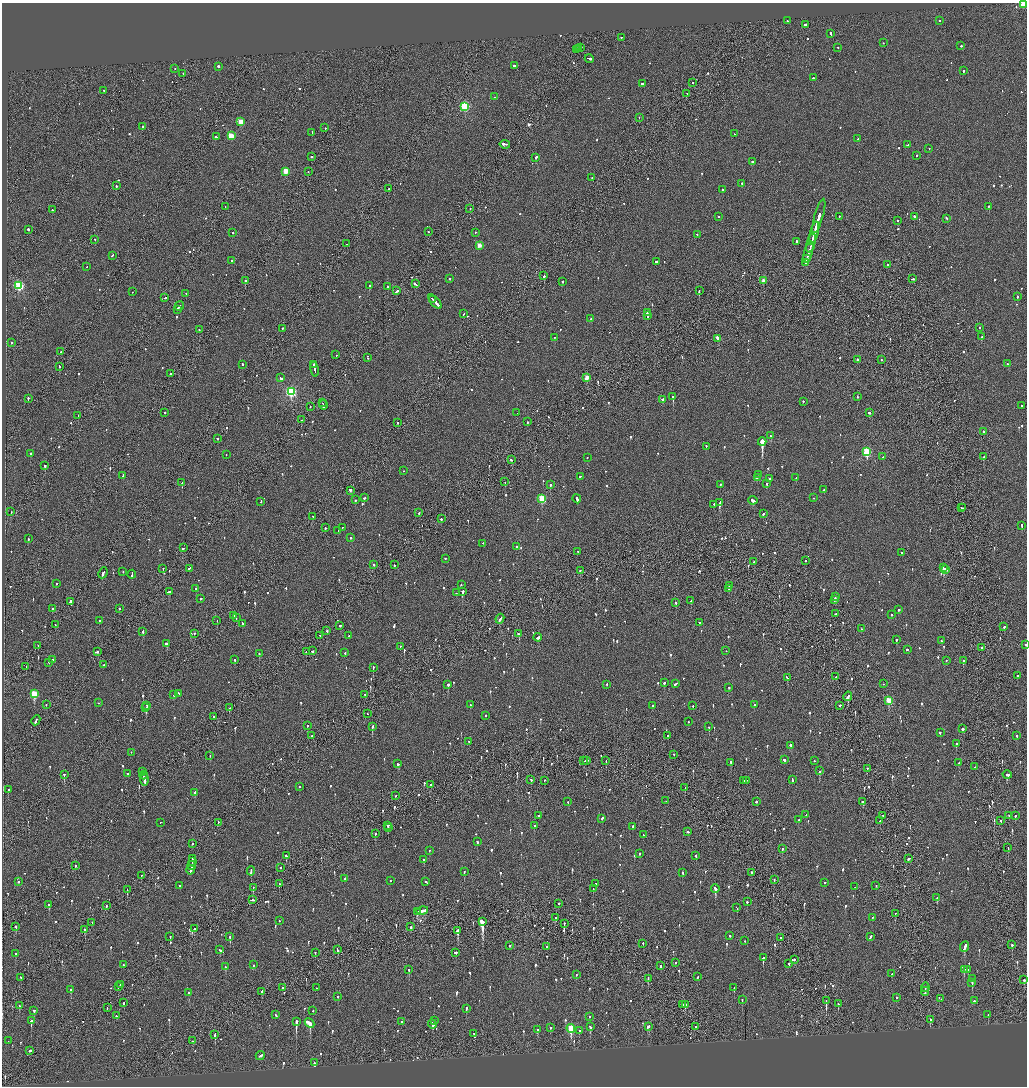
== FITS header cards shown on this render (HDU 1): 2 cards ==
NAXIS1  =                 2050
NAXIS2  =                 2168

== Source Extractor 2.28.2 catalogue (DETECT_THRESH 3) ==
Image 2050 x 2168 px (HDU 1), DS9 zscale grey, zoomed out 1/2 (1 PNG px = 2 x 2 image px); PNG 1029 x 1088 px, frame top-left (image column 2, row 2168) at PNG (2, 3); each listed source drawn as its Kron ellipse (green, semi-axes under 4 px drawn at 4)
Background -0.0663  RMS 0.062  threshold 0.185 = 3 sigma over >= 5 px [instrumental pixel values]
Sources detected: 1136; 49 cannot appear on this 1/2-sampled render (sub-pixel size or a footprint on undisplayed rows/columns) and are neither listed nor drawn; of the other 1087, the 500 brightest by FLUX_AUTO listed and drawn (587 fainter detections omitted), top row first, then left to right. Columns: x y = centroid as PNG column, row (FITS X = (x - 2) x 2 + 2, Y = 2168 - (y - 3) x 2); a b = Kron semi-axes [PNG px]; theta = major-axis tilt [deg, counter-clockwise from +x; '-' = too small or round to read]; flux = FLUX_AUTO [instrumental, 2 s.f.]
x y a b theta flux
1023 5 3 2 - 290
787 21 2 1 - 49
939 21 2 2 - 100
806 25 3 2 - 370
831 34 4 2 - 280
621 38 2 2 - 56
883 43 2 2 - 53
961 46 2 2 - 120
580 48 3 2 - 120
838 48 2 2 - 56
578 49 3 1 - 93
576 50 2 1 - 66
589 59 5 2 - 220
514 66 3 2 - 85
218 67 2 2 - 440
175 69 2 2 - 51
964 71 2 2 - 47
183 74 2 2 - 73
813 78 2 2 - 110
693 83 2 1 - 58
642 84 2 2 - 92
104 91 2 2 - 54
687 94 2 2 - 69
495 97 3 2 - 82
465 107 3 3 - 1200
639 118 2 2 - 62
241 122 3 3 - 310
142 127 2 2 - 110
325 128 2 2 - 73
312 133 2 2 - 59
734 134 2 2 - 48
231 136 3 3 - 400
216 137 2 2 - 110
858 139 2 1 - 73
505 145 5 2 - 450
907 145 3 2 - 96
929 149 2 2 - 54
917 156 2 2 - 94
311 157 2 2 - 410
536 158 3 2 - 120
753 162 3 2 - 130
286 172 3 3 - 330
308 172 2 1 - 99
592 178 2 2 - 89
742 184 2 2 - 88
116 186 2 1 - 190
389 189 2 1 - 79
723 190 2 2 - 59
225 207 2 1 - 52
989 207 2 1 - 240
470 209 2 1 - 120
52 210 2 2 - 180
819 216 18 2 74 630
719 217 2 2 - 50
839 217 2 2 - 98
914 217 2 2 - 260
946 219 3 2 - 100
898 221 2 2 - 59
28 230 2 2 - 300
428 232 2 2 - 45
233 233 2 2 - 95
475 233 2 1 - 45
814 234 12 2 75 600
697 235 2 2 - 65
95 240 2 2 - 93
797 242 3 2 - 130
811 243 10 1 76 620
347 244 2 1 - 260
479 246 3 3 - 190
808 252 10 2 76 570
112 256 2 2 - 53
807 259 3 1 - 180
232 261 2 2 - 53
656 262 2 2 - 98
806 263 3 2 - 370
887 265 2 2 - 58
87 267 2 2 - 47
544 276 2 2 - 240
449 279 2 2 - 100
913 279 3 2 - 130
245 281 2 2 - 160
763 281 2 2 - 120
562 282 2 2 - 66
415 284 4 2 - 200
19 286 3 3 - 1100
369 286 2 2 - 340
388 287 2 2 - 340
397 291 3 2 - 130
699 291 3 2 - 160
132 292 2 1 - 120
186 294 2 2 - 72
1017 297 2 2 - 89
165 298 3 2 - 81
433 300 4 1 - 200
435 302 9 2 -48 380
179 306 5 2 - 220
177 310 2 1 - 84
647 313 2 2 - 120
463 314 2 2 - 64
647 316 3 2 - 170
591 319 2 2 - 61
980 328 2 2 - 47
282 329 2 2 - 88
199 330 2 1 - 84
982 337 2 2 - 140
555 338 2 2 - 130
718 339 3 2 - 360
12 343 2 2 - 81
61 352 2 1 - 88
336 355 2 2 - 50
367 358 3 1 - 86
857 360 2 2 - 310
881 360 2 2 - 54
1007 364 2 2 - 50
242 365 2 2 - 77
314 365 2 2 - 110
59 366 3 2 - 75
314 370 7 2 -80 270
171 374 2 1 - 93
281 378 3 2 - 260
587 378 3 2 - 210
291 392 4 3 - 1700
673 397 2 2 - 610
857 397 2 2 - 77
28 399 3 2 - 91
662 400 2 2 - 140
803 402 2 2 - 120
322 403 2 1 - 82
323 406 5 2 - 200
1022 406 2 1 - 100
310 407 2 2 - 57
165 413 2 2 - 77
517 413 2 1 - 76
870 413 3 2 - 110
78 416 2 2 - 55
302 420 2 1 - 89
528 422 2 2 - 66
397 423 2 2 - 71
983 432 2 2 - 55
771 436 3 2 - 81
218 439 2 2 - 59
762 442 4 2 - 24000
706 447 2 2 - 82
867 452 3 3 - 900
30 454 2 2 - 100
226 455 2 1 - 54
883 457 2 1 - 66
983 457 2 2 - 210
587 458 2 2 - 60
511 460 3 2 - 83
45 466 2 2 - 280
404 471 2 2 - 52
759 475 2 2 - 52
123 476 4 2 - 67
580 477 3 2 - 74
757 478 3 2 - 100
796 478 2 2 - 270
769 479 2 2 - 52
505 482 2 1 - 96
182 483 2 1 - 84
766 484 2 2 - 230
550 485 2 2 - 230
720 485 2 2 - 75
824 490 2 2 - 52
350 491 3 2 - 270
364 498 3 2 - 91
814 498 2 2 - 49
542 499 3 3 - 570
577 499 4 2 - 290
355 500 2 2 - 160
753 501 4 2 - 440
261 502 2 2 - 71
720 503 3 2 - 410
714 505 2 2 - 45
961 508 2 2 - 79
963 508 2 1 - 49
11 512 2 2 - 53
419 513 2 2 - 94
763 514 2 2 - 84
313 517 3 2 - 94
441 519 2 2 - 200
1022 526 3 2 - 210
325 528 2 2 - 80
342 528 2 2 - 62
338 531 2 2 - 45
350 538 3 2 - 120
28 539 2 2 - 110
483 544 2 2 - 45
517 547 2 2 - 160
183 548 2 2 - 220
577 552 3 2 - 70
902 553 2 2 - 54
445 559 2 2 - 47
806 561 2 2 - 48
754 562 2 2 - 71
373 565 2 2 - 45
394 565 2 1 - 350
943 568 3 2 - 370
163 569 2 2 - 46
189 569 3 2 - 130
946 570 2 2 - 92
580 571 2 2 - 57
123 572 2 2 - 48
103 573 5 2 - 270
132 575 4 2 - 140
56 584 2 2 - 63
461 585 2 2 - 58
729 586 3 1 - 79
196 589 2 2 - 71
729 589 3 2 - 150
169 592 3 2 - 220
462 592 2 2 - 380
456 593 2 2 - 61
835 597 3 1 - 220
201 599 2 2 - 170
835 600 2 2 - 140
691 601 2 2 - 54
70 602 4 1 - 2500
676 603 2 2 - 100
53 609 2 2 - 84
119 609 2 2 - 51
898 610 2 2 - 230
835 614 2 2 - 54
891 615 2 2 - 130
234 616 2 2 - 140
236 618 2 2 - 46
500 619 5 2 - 180
99 621 2 2 - 91
217 621 2 1 - 150
699 623 2 2 - 63
242 624 3 2 - 63
55 625 2 1 - 50
340 626 2 2 - 110
1004 627 2 2 - 200
861 629 2 2 - 49
327 631 2 1 - 320
143 632 3 2 - 160
194 634 2 2 - 47
519 634 3 2 - 97
320 636 2 2 - 100
349 636 2 2 - 58
538 638 4 2 - 130
896 640 2 2 - 69
941 641 2 2 - 53
167 644 3 2 - 640
1026 645 2 1 - 55
38 646 2 2 - 47
400 647 2 2 - 65
981 648 2 1 - 47
907 650 3 2 - 120
312 651 2 2 - 87
726 651 2 1 - 55
98 652 2 2 - 71
306 652 2 2 - 65
345 653 2 2 - 68
259 654 2 2 - 100
53 660 2 2 - 95
235 660 2 2 - 69
946 661 2 2 - 59
963 661 2 2 - 190
49 663 2 2 - 49
104 665 2 2 - 47
26 667 2 1 - 100
373 668 2 2 - 130
1017 676 2 2 - 71
836 677 2 2 - 60
787 678 4 2 - 110
664 683 2 2 - 63
675 684 4 2 - 180
884 684 2 1 - 49
448 685 2 2 - 240
607 685 2 2 - 92
729 688 2 2 - 73
34 694 3 3 - 560
179 694 4 2 - 150
174 695 2 2 - 120
365 695 2 1 - 73
848 697 5 2 - 330
889 701 3 3 - 410
99 703 2 2 - 62
46 705 2 2 - 60
470 705 2 2 - 78
754 705 2 2 - 47
147 706 2 1 - 57
652 706 2 2 - 50
693 706 2 2 - 63
840 706 3 2 - 82
146 708 2 1 - 230
229 708 3 1 - 66
367 714 2 1 - 170
486 716 2 2 - 44
214 717 2 2 - 46
36 721 5 2 - 180
688 722 2 2 - 45
307 726 2 2 - 68
372 727 3 2 - 250
709 727 2 2 - 110
963 729 2 2 - 360
940 733 2 2 - 210
312 736 2 1 - 71
668 736 2 2 - 59
1017 736 2 2 - 66
469 742 2 2 - 64
956 744 2 2 - 110
791 746 2 2 - 120
131 753 2 2 - 50
674 755 2 1 - 93
210 756 2 1 - 140
784 760 2 2 - 150
584 761 3 2 - 130
586 761 3 2 - 150
606 761 2 1 - 58
814 761 2 2 - 63
731 763 3 2 - 86
959 763 2 2 - 90
398 764 3 2 - 77
975 767 2 2 - 56
867 769 2 2 - 51
819 771 2 2 - 150
143 772 2 1 - 75
128 774 2 2 - 70
64 775 2 2 - 240
144 775 4 1 - 190
1007 775 4 2 - 250
144 780 6 2 -83 360
531 780 2 2 - 63
792 780 3 2 - 91
544 781 2 2 - 52
744 781 2 2 - 70
746 781 3 2 - 83
431 785 2 1 - 75
299 787 2 2 - 130
685 788 2 2 - 81
8 790 2 2 - 90
195 793 3 2 - 87
395 796 2 1 - 59
666 801 2 1 - 61
568 802 2 2 - 57
757 802 2 2 - 160
863 802 3 2 - 110
806 815 2 2 - 58
539 816 2 2 - 190
883 816 2 2 - 70
1009 816 2 1 - 46
1015 816 2 2 - 66
602 819 3 2 - 92
798 820 2 2 - 55
880 821 2 1 - 250
1001 821 2 1 - 100
160 823 2 1 - 45
218 823 2 1 - 77
388 826 2 2 - 180
534 826 2 2 - 170
632 827 2 2 - 49
388 828 2 2 - 72
688 832 3 2 - 200
375 834 2 1 - 130
643 835 2 2 - 74
477 842 3 2 - 96
192 844 2 1 - 56
1008 848 2 1 - 200
782 849 2 2 - 82
429 851 2 2 - 87
640 854 2 2 - 91
286 856 3 2 - 90
696 856 3 2 - 66
192 859 4 2 - 180
909 859 3 2 - 660
423 860 2 2 - 60
192 862 2 1 - 88
75 866 2 2 - 120
192 866 4 2 - 350
280 868 2 2 - 52
191 870 4 2 - 270
251 871 5 2 - 200
464 872 2 2 - 46
683 873 3 2 - 85
752 873 2 2 - 92
141 876 2 1 - 56
345 879 3 2 - 95
774 880 2 1 - 170
390 881 2 2 - 55
18 882 2 2 - 48
426 882 3 2 - 52
825 883 2 2 - 48
279 884 3 1 - 130
595 884 2 2 - 64
180 886 2 2 - 61
876 886 2 2 - 65
855 887 2 2 - 49
253 888 2 2 - 60
593 889 2 2 - 49
715 889 4 2 - 540
127 890 2 1 - 52
937 898 2 2 - 110
253 900 3 2 - 92
747 902 2 2 - 220
559 904 2 2 - 140
49 905 2 2 - 400
106 906 2 1 - 47
737 908 3 2 - 97
422 911 6 2 14 300
417 912 4 2 - 230
895 914 2 1 - 55
556 918 2 2 - 70
872 918 2 2 - 87
279 921 2 1 - 60
482 922 4 3 - 3000
92 923 2 2 - 54
564 924 2 1 - 220
16 927 2 2 - 59
411 927 2 2 - 150
195 929 2 1 - 260
85 930 3 1 - 250
458 931 3 2 - 600
729 936 2 2 - 86
170 937 2 2 - 98
230 937 2 2 - 110
870 937 3 2 - 190
780 938 2 1 - 73
745 941 2 2 - 88
643 944 2 2 - 51
1012 945 2 2 - 100
509 946 2 2 - 98
547 947 2 2 - 100
965 947 6 2 67 300
220 950 3 2 - 140
337 950 3 2 - 110
315 953 2 2 - 60
455 953 2 2 - 200
16 954 3 2 - 61
763 958 2 2 - 470
794 960 2 2 - 69
676 963 2 2 - 100
789 964 2 2 - 190
124 965 2 2 - 72
253 965 2 2 - 53
660 966 2 1 - 120
225 967 3 2 - 58
409 970 2 2 - 110
964 970 2 2 - 210
968 970 2 2 - 120
892 974 2 2 - 50
576 975 2 2 - 73
697 977 2 2 - 66
21 978 2 2 - 75
648 979 2 1 - 88
972 979 2 2 - 85
1024 980 2 2 - 77
972 983 4 2 - 72
120 985 4 2 - 160
118 987 2 1 - 95
283 988 2 1 - 230
316 988 2 1 - 93
734 988 3 2 - 51
925 988 5 1 - 160
71 990 3 2 - 120
262 992 2 2 - 330
925 992 4 1 - 140
189 993 2 2 - 210
338 997 2 2 - 49
897 998 2 2 - 110
941 999 2 2 - 130
742 1000 2 2 - 85
826 1001 3 1 - 220
974 1001 2 2 - 140
124 1003 3 2 - 82
838 1004 3 2 - 68
683 1005 2 1 - 56
685 1005 2 2 - 170
19 1006 3 2 - 120
107 1008 2 2 - 55
466 1009 2 2 - 86
34 1011 2 2 - 76
313 1011 2 2 - 95
276 1015 2 2 - 110
988 1015 2 2 - 60
116 1016 2 2 - 57
590 1017 2 2 - 54
930 1020 2 2 - 110
31 1021 3 2 - 170
434 1021 2 2 - 140
296 1022 3 2 - 1700
402 1022 2 2 - 57
310 1023 5 3 - 630
432 1024 5 2 - 180
590 1027 4 2 - 180
648 1027 3 2 - 89
695 1027 2 1 - 46
550 1028 3 2 - 59
571 1029 4 3 - 620
537 1030 2 2 - 260
579 1031 2 2 - 47
474 1034 2 2 - 48
215 1035 4 2 - 190
8 1041 2 2 - 57
193 1041 3 2 - 78
30 1051 3 2 - 170
260 1056 4 2 - 190
314 1063 4 2 - 230
At the frame edge (FLAGS 8, measured only in part): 2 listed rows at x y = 1023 5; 1026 645
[587 fainter detections neither listed nor drawn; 49 sub-pixel or undisplayed-footprint detections neither listed nor drawn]